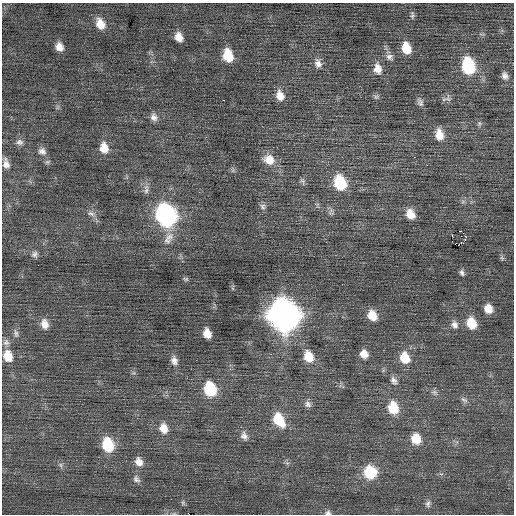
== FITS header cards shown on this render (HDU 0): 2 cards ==
NAXIS1  =                  512 / Axis length
NAXIS2  =                  512 / Axis length

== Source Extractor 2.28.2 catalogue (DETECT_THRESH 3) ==
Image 512 x 512 px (HDU 0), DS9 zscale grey, 1 PNG px = 1 image px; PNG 516 x 516 px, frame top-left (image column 1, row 512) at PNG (2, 3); no overlay
Background 0.068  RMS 0.75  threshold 2.24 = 3 sigma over >= 5 px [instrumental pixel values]
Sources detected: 77; all 77 listed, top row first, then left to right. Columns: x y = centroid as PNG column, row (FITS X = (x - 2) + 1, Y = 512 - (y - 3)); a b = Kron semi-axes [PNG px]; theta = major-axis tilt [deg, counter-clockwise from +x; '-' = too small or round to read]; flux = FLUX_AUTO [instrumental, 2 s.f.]
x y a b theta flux
412 15 10 5 -88 120
100 24 12 9 -63 640
179 37 8 6 -62 510
59 47 9 7 -64 410
406 48 11 8 -72 990
228 56 11 8 -76 1300
389 57 10 8 -24 230
318 63 12 9 -70 320
468 66 13 10 -76 4000
378 69 14 10 -76 520
505 76 9 8 - 230
280 95 12 9 -70 540
376 97 8 6 13 120
448 99 12 9 -83 220
224 100 2 2 - 310
420 102 12 7 -65 190
154 117 10 8 -56 260
479 123 7 5 70 100
439 135 14 10 -78 640
20 142 10 8 -6 200
104 148 12 9 -80 640
42 151 10 9 - 250
414 157 2 2 - 90
269 160 14 12 -36 730
6 164 12 7 -78 330
233 170 7 4 72 81
302 181 10 6 -68 120
340 183 12 9 -71 2300
146 191 11 7 85 200
463 202 7 4 1 93
263 207 9 7 -68 160
91 213 11 6 -21 200
410 214 11 9 -65 620
166 215 14 11 -70 15000
460 231 2 2 - 200
452 235 2 2 - 29
169 237 15 10 40 500
461 243 3 2 - 49
455 244 2 2 - 110
458 245 2 2 - 11
35 254 9 8 - 190
502 258 7 4 -45 87
462 273 7 5 -65 140
186 279 7 5 -15 87
488 309 9 8 - 600
284 315 15 13 -69 64000
372 315 11 9 -46 740
471 323 11 9 -67 1100
44 324 12 8 -77 440
454 324 11 9 -63 270
16 333 12 5 -79 160
207 333 9 7 -73 530
6 342 10 8 90 200
364 354 9 8 - 470
8 356 12 9 -76 790
309 357 14 10 -65 890
405 358 13 11 -71 990
174 360 12 8 -77 290
394 381 13 8 -56 250
210 389 12 10 -71 2500
434 392 9 7 -53 170
464 400 12 6 -35 180
308 404 10 9 - 220
393 408 14 11 -74 1300
279 420 17 11 -59 1400
163 428 13 10 -69 580
244 436 12 9 -66 300
416 439 12 10 -72 910
108 445 13 10 -75 2000
139 462 12 9 -62 400
287 463 5 5 - 99
61 465 7 4 -89 110
370 472 13 12 - 1900
136 479 11 8 -50 210
183 503 6 5 - 90
428 504 10 7 76 170
328 513 7 6 - 130
At the frame edge (FLAGS 8, measured only in part): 1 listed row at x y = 328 513